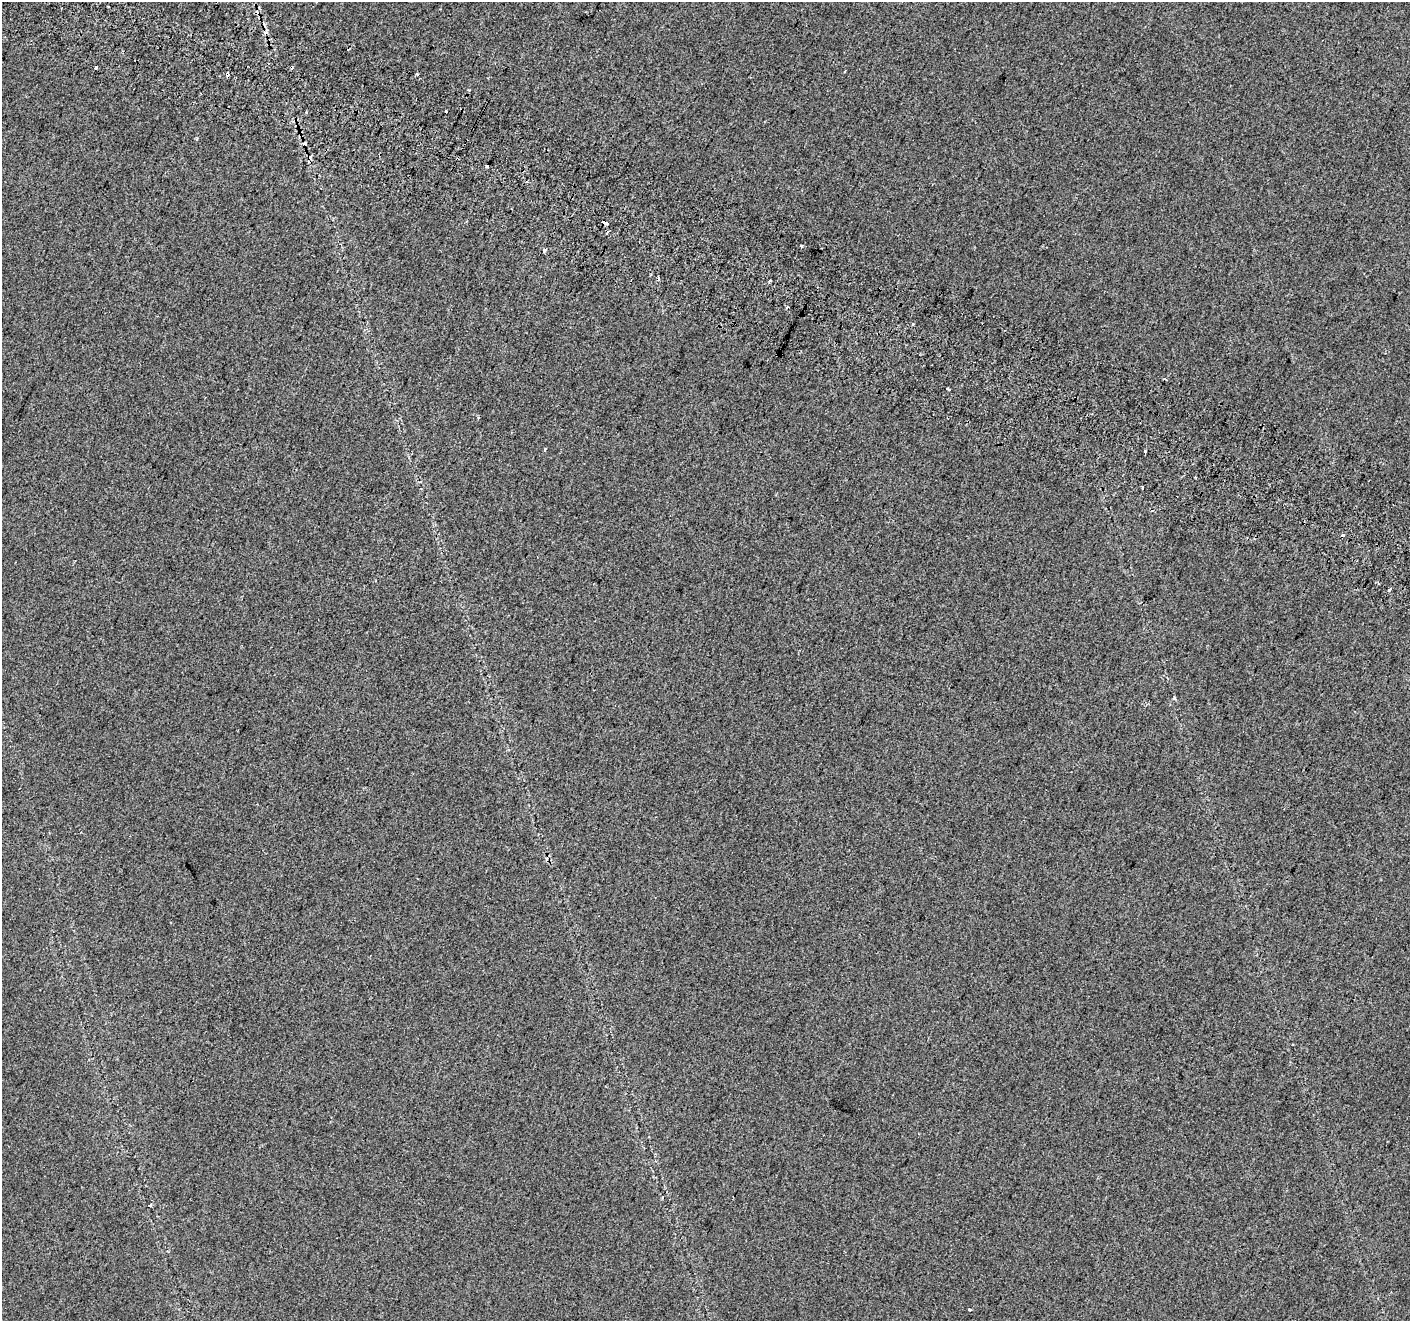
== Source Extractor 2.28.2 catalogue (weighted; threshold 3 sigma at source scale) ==
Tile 11 of 4 x 4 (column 3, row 3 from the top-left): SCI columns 2834-4241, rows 1566-2884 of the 5675 x 5835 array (HDU 1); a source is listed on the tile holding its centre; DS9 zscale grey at full resolution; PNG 1412 x 1323 px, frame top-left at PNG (2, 2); no overlay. Shown black and unused: <1% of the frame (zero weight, under 2 of 3 exposures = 2% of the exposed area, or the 3 px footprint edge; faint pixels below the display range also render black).
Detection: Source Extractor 2.28.2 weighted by HDU 2 'WHT'; one run over the whole footprint, this tile lists its part. Background 0.0289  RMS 0.012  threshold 0.0525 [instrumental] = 3 sigma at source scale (4.5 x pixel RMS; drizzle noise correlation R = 1.50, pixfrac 1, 0.0396/0.0396 arcsec/px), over >= 5 px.
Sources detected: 30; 15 cosmic-ray / hot-pixel residue — not listed; the other 15 listed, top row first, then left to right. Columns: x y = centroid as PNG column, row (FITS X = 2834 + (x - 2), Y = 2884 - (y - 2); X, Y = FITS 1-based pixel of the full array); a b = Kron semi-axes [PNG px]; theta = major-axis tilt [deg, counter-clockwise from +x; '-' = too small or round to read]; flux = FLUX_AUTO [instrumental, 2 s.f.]
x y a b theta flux
96 67 4 3 - 15
845 71 3 3 - 2.3
487 166 3 3 - 3.4
605 223 6 3 -20 6.6
801 246 4 3 - 1.1
545 250 3 3 - 6
769 281 4 3 - 1.3
787 307 5 3 - 1.3
948 389 4 3 - 3.2
1145 452 3 3 - 4.9
1142 488 3 3 - 8.8
1389 590 3 3 - 6.6
1174 698 5 4 - 1.4
150 1205 3 3 - 2.7
969 1309 3 3 - 3.5
Overlapping masked pixels (flux is a lower limit): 1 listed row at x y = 605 223